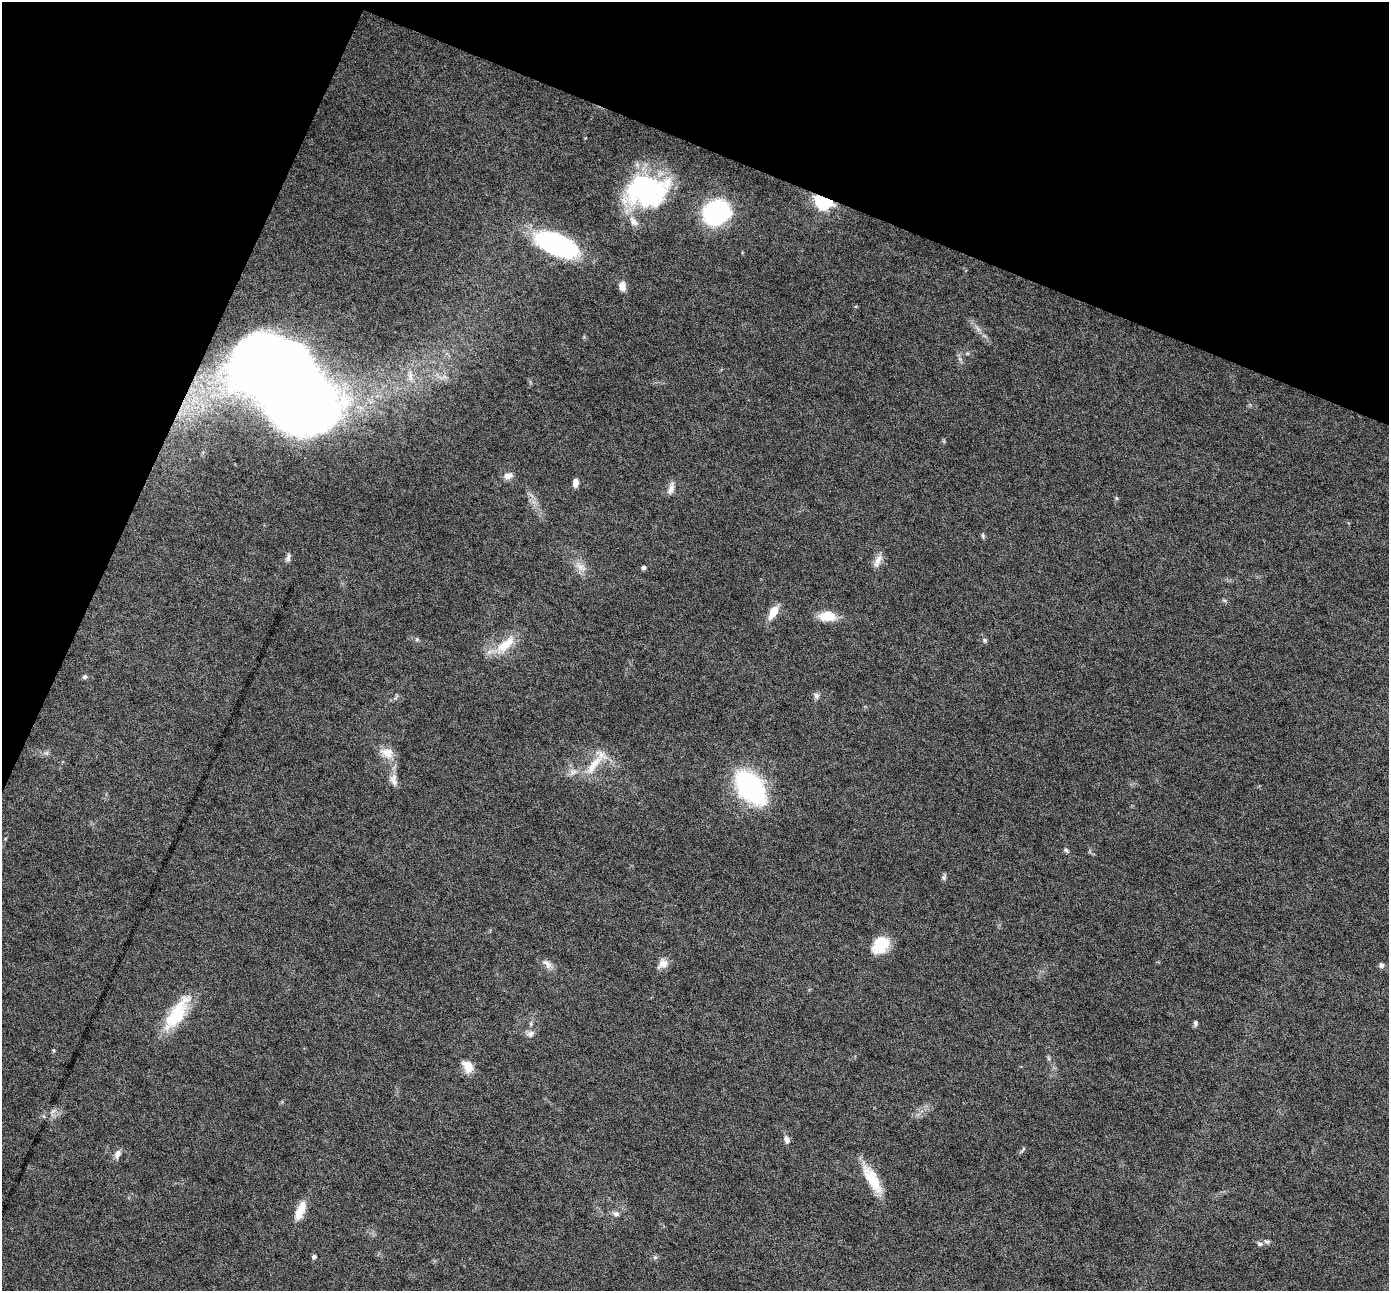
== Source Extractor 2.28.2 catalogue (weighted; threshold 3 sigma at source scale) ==
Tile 2 of 4 x 4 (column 2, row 1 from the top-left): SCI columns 1389-2775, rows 4136-5424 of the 5548 x 5559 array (HDU 1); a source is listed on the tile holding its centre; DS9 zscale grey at full resolution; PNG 1391 x 1293 px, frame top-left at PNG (2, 2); no overlay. Shown black and unused: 20% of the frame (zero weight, under 4 of 8 exposures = <1% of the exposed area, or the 3 px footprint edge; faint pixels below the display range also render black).
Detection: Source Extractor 2.28.2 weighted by HDU 2 'WHT'; one run over the whole footprint, this tile lists its part. Background 0.0825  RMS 0.0066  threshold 0.027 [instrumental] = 3 sigma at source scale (4.09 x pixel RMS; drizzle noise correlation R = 1.36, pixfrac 0.8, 0.05/0.05 arcsec/px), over >= 5 px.
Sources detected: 46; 1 inside a brighter listed object's ellipse — not listed separately; the other 45 listed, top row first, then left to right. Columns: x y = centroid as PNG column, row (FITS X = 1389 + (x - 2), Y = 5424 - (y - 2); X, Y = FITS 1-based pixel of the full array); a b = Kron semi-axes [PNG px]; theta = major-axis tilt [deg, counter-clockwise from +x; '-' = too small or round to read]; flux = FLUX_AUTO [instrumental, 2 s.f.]
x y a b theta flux
646 191 48 34 4 90
823 201 7 6 - 210
717 212 21 16 31 100
556 244 39 17 -21 97
622 286 11 8 -83 4
288 383 77 52 -53 1400
508 476 12 8 17 3.3
575 483 8 5 88 3.7
671 489 16 7 74 3.3
983 536 7 4 -79 0.98
288 558 13 5 84 1.8
878 561 19 7 65 4.1
580 567 9 7 27 3.4
644 568 5 5 - 1.4
773 612 16 8 61 8.4
827 616 19 11 0 10
417 639 5 5 - 0.96
984 640 6 6 - 1.2
505 644 32 13 38 14
85 677 6 5 - 1.2
816 695 7 7 - 1.9
387 753 17 12 -17 7.1
594 765 33 9 53 11
573 772 10 6 19 2.8
394 780 17 9 -77 4.2
750 787 33 20 -52 89
1066 850 6 5 - 1.1
944 878 7 5 -90 1.2
880 945 20 15 50 16
547 964 15 8 -44 3.7
663 964 14 10 32 4.5
1381 965 7 6 - 1.7
177 1014 47 16 57 28
1195 1023 8 5 -89 1.3
531 1024 6 4 -72 0.82
531 1034 10 7 32 2.5
468 1067 13 10 -58 8.6
787 1140 10 6 -66 2.7
118 1154 12 7 72 2.8
872 1179 38 12 -59 16
300 1210 23 9 69 10
616 1214 8 6 -13 2
1267 1241 9 4 -20 1.4
1260 1244 8 6 -42 1.4
314 1256 4 4 - 1.5
Overlapping masked pixels (flux is a lower limit): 1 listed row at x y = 823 201